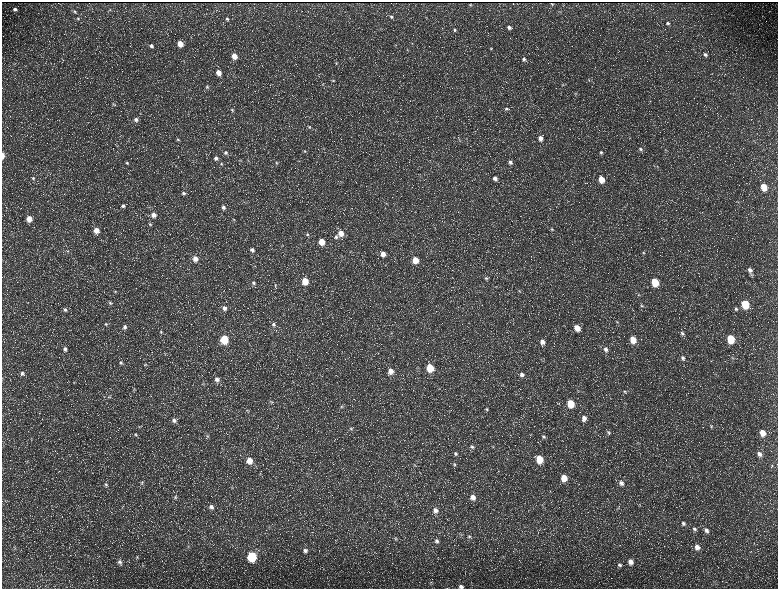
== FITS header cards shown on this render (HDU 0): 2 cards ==
NAXIS1  =                 1552 / length of data axis 1
NAXIS2  =                 1173 / length of data axis 2

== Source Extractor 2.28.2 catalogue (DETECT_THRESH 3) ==
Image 1552 x 1173 px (HDU 0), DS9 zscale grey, zoomed out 1/2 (1 PNG px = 2 x 2 image px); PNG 780 x 591 px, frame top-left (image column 1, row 1173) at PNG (2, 2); no overlay
Background 214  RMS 9.7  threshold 29.1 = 3 sigma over >= 5 px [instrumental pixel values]
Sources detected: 203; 32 cannot appear on this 1/2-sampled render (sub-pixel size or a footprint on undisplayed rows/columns) and are not listed; the other 171 listed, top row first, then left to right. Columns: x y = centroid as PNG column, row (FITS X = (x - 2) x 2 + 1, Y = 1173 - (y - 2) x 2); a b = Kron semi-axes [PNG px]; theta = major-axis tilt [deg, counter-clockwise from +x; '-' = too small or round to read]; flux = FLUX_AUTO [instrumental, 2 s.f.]
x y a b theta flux
552 3 2 1 - 1000
470 5 2 2 - 1500
15 9 5 4 - 5100
110 10 4 3 - 1800
74 11 5 4 - 2700
586 15 3 2 - 950
391 17 5 4 - 3100
78 18 5 4 - 2900
227 19 5 4 - 3600
668 23 5 4 - 3700
509 27 5 4 - 7000
455 30 5 4 - 3400
180 44 5 5 - 24000
412 44 3 3 - 1300
151 46 5 5 - 5100
491 49 4 3 - 2100
407 50 4 3 - 1300
705 55 5 5 - 5100
234 56 5 5 - 23000
524 59 5 4 - 4600
336 63 5 4 - 2500
218 72 5 5 - 16000
589 79 4 3 - 1400
333 80 4 3 - 1900
563 85 4 3 - 1700
207 87 5 4 - 3200
576 93 4 4 - 1600
114 104 6 3 -38 2600
506 108 5 4 - 3400
232 110 5 4 - 3400
136 119 6 5 - 6800
309 127 5 4 - 3000
540 138 5 4 - 11000
178 139 5 5 - 4000
459 139 4 3 - 1400
640 149 6 4 -36 4900
665 150 3 3 - 1400
305 151 5 4 - 2800
601 152 5 4 - 3900
226 153 6 5 - 5800
3 156 5 2 - 12000
216 158 6 5 - 7300
240 161 5 3 - 2100
299 161 4 2 - 1300
510 162 5 4 - 6000
127 163 5 4 - 3100
276 163 5 4 - 3500
221 164 5 5 - 3900
658 166 4 3 - 1600
33 178 5 5 - 3500
495 178 6 5 - 9200
601 179 5 4 - 33000
764 187 5 4 - 37000
183 193 6 5 - 6000
386 203 3 3 - 1500
123 206 5 5 - 5100
223 207 6 6 - 7900
154 215 6 5 - 14000
29 219 5 5 - 21000
234 219 3 3 - 1500
150 224 6 4 -66 3500
552 229 4 4 - 2700
96 230 5 5 - 19000
341 233 6 5 - 21000
307 235 5 4 - 3400
336 237 5 5 - 5000
322 241 5 4 - 32000
252 250 5 5 - 6500
67 251 4 2 - 1600
643 253 4 4 - 2100
383 254 6 5 - 17000
195 259 6 5 - 16000
415 260 6 5 - 31000
254 266 4 2 - 1200
385 266 4 2 - 1600
750 270 8 5 -69 9600
486 278 6 4 -19 4000
305 281 5 4 - 41000
655 282 5 4 - 66000
253 283 5 5 - 4100
275 285 5 3 - 2300
115 291 5 4 - 2900
519 291 5 4 - 2600
638 294 5 4 - 2400
110 303 5 4 - 3400
745 304 5 4 - 90000
642 306 4 4 - 2500
224 308 6 5 - 7600
736 309 6 4 -33 4000
65 310 6 5 - 6100
617 322 4 3 - 2100
106 324 6 5 - 3800
273 324 5 5 - 4700
125 327 6 6 - 6900
577 328 6 5 - 24000
161 332 5 4 - 3200
682 333 6 4 -50 3900
224 339 5 5 - 93000
731 339 5 4 - 75000
633 340 6 5 - 32000
542 342 6 5 - 11000
65 349 6 6 - 7200
606 349 7 5 -61 8200
683 358 6 5 - 5200
732 358 6 3 -49 2500
121 363 6 5 - 4800
145 364 5 4 - 2800
430 368 5 5 - 64000
390 371 6 5 - 16000
22 373 6 6 - 6500
522 375 6 6 - 9000
217 379 5 5 - 8700
74 383 5 3 - 1800
203 384 4 4 - 1800
134 389 6 4 -63 2700
625 392 5 4 - 3100
109 397 5 2 - 1600
270 402 5 3 - 2100
571 403 6 5 - 53000
341 407 5 5 - 4000
487 409 6 5 - 4100
584 418 6 5 - 11000
174 420 6 6 - 7800
711 426 5 4 - 2600
139 427 5 2 - 1400
351 429 6 5 - 4500
608 432 6 4 -49 3700
762 433 6 5 - 23000
136 434 6 6 - 4200
207 436 5 4 - 2600
543 437 6 5 - 4900
31 438 5 3 - 1900
637 443 4 3 - 2000
472 447 8 5 -37 6900
493 447 4 3 - 1800
455 454 6 5 - 5700
759 454 7 5 -64 9500
539 459 6 5 - 53000
27 461 4 3 - 2300
249 461 6 5 - 24000
454 464 6 5 - 4100
415 465 5 4 - 2900
772 465 5 3 - 2200
564 478 6 5 - 32000
142 482 5 4 - 2700
621 483 6 5 - 7300
106 484 6 5 - 3800
232 487 4 3 - 2200
175 497 7 5 65 5100
473 497 6 5 - 14000
211 507 6 6 - 9200
618 508 5 2 - 1400
435 510 7 6 - 12000
683 523 6 5 - 5500
694 529 6 5 - 5700
706 530 7 6 - 8700
461 534 5 3 - 2300
469 536 6 4 -22 4000
395 539 6 5 - 3900
437 541 6 6 - 6700
188 547 5 4 - 2700
697 547 7 5 -56 12000
15 548 6 2 -48 1800
305 550 6 5 - 7000
252 556 5 5 - 160000
137 557 4 4 - 2200
120 562 7 4 -61 5800
631 562 5 5 - 13000
619 565 5 4 - 3700
431 583 6 3 -86 2000
461 586 4 4 - 6200
At the frame edge (FLAGS 8, measured only in part): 2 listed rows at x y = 3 156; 461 586
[32 sub-pixel or undisplayed-footprint detections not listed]